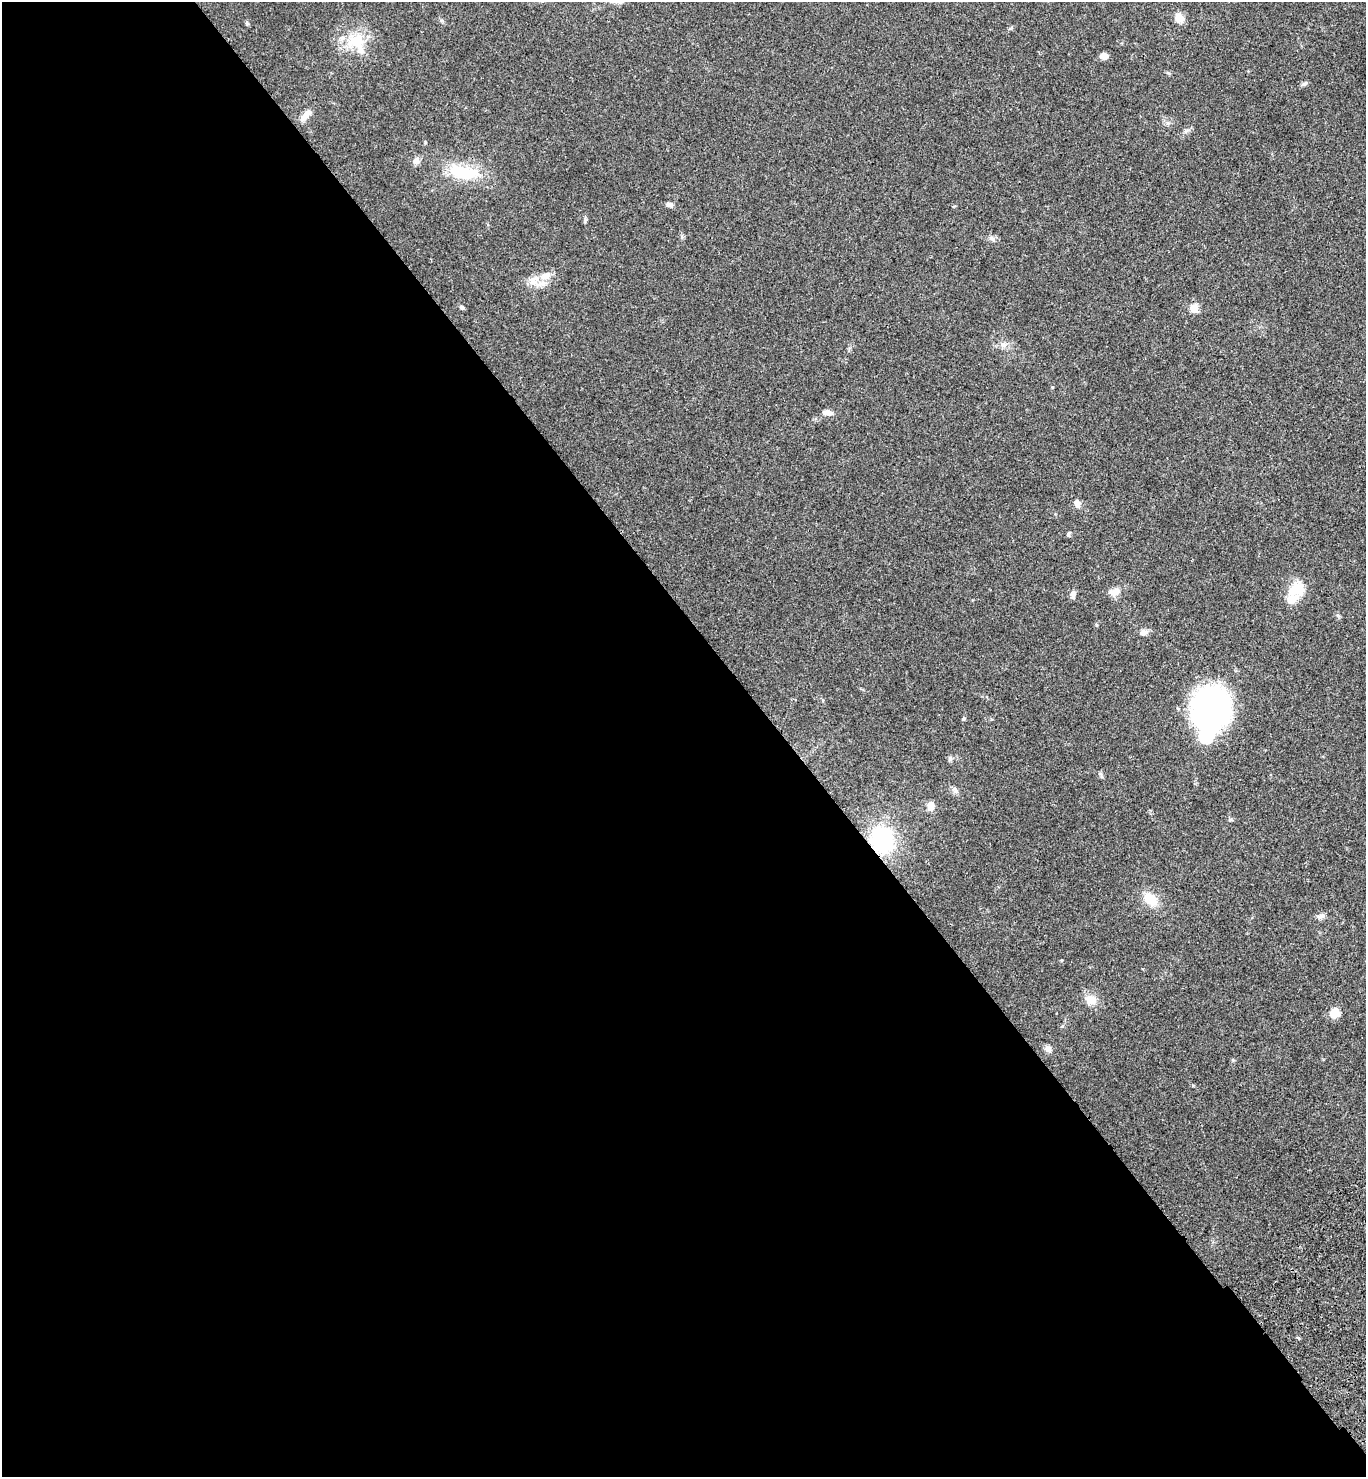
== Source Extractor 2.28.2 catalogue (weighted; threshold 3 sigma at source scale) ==
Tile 9 of 4 x 4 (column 1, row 3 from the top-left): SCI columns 244-1607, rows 1579-3053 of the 6082 x 6105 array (HDU 1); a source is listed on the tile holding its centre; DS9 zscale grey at full resolution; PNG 1368 x 1479 px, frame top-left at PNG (2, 2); no overlay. Shown black and unused: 57% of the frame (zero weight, under 3 of 4 exposures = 6% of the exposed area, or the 3 px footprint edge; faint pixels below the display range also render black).
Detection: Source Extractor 2.28.2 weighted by HDU 2 'WHT'; one run over the whole footprint, this tile lists its part. Background 0.0474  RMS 0.0054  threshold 0.0244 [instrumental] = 3 sigma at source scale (4.5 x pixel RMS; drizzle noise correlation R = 1.50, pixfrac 1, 0.05/0.05 arcsec/px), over >= 5 px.
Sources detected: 37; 1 inside a brighter object's white glare — not listed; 3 inside a brighter listed object's ellipse — not listed separately; the other 33 listed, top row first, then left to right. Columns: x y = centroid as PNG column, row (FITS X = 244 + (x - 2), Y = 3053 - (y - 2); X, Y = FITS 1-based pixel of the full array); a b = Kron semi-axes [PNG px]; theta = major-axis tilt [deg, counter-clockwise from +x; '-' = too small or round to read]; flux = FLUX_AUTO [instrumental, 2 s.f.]
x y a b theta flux
1179 18 10 8 -30 6.3
247 23 6 5 - 0.71
355 40 26 20 19 16
1104 56 8 6 4 3.8
1304 84 10 5 29 1.1
306 115 17 7 48 4.4
416 161 10 8 6 2.2
464 172 40 15 -9 24
669 204 8 5 -18 1.8
992 239 8 6 -33 1.6
545 276 16 9 17 5.7
462 307 6 4 -6 1
1194 308 5 5 - 15
1003 345 9 6 -19 2
1052 387 5 3 - 0.47
827 413 12 6 -8 3
1077 504 10 8 -63 2.5
1068 535 6 5 - 0.85
1295 590 24 17 6 12
1115 592 13 9 21 4.1
1073 594 10 6 84 2.2
1143 632 10 8 21 2.3
1210 710 40 35 72 120
964 719 6 4 89 0.64
950 759 7 5 69 1
956 791 8 5 -45 1.4
931 806 11 8 89 3.3
882 840 26 21 -84 45
1150 899 20 13 -39 9.1
1321 916 11 6 13 1.8
1091 1000 13 10 -22 6.4
1334 1013 11 9 59 6.4
1048 1049 9 7 -44 2.2
Overlapping masked pixels (flux is a lower limit): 1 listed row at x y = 882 840
Unlisted compact peaks at least as high as the median listed source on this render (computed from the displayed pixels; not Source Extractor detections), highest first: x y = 585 221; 1096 625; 1233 1060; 1338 615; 1230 819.